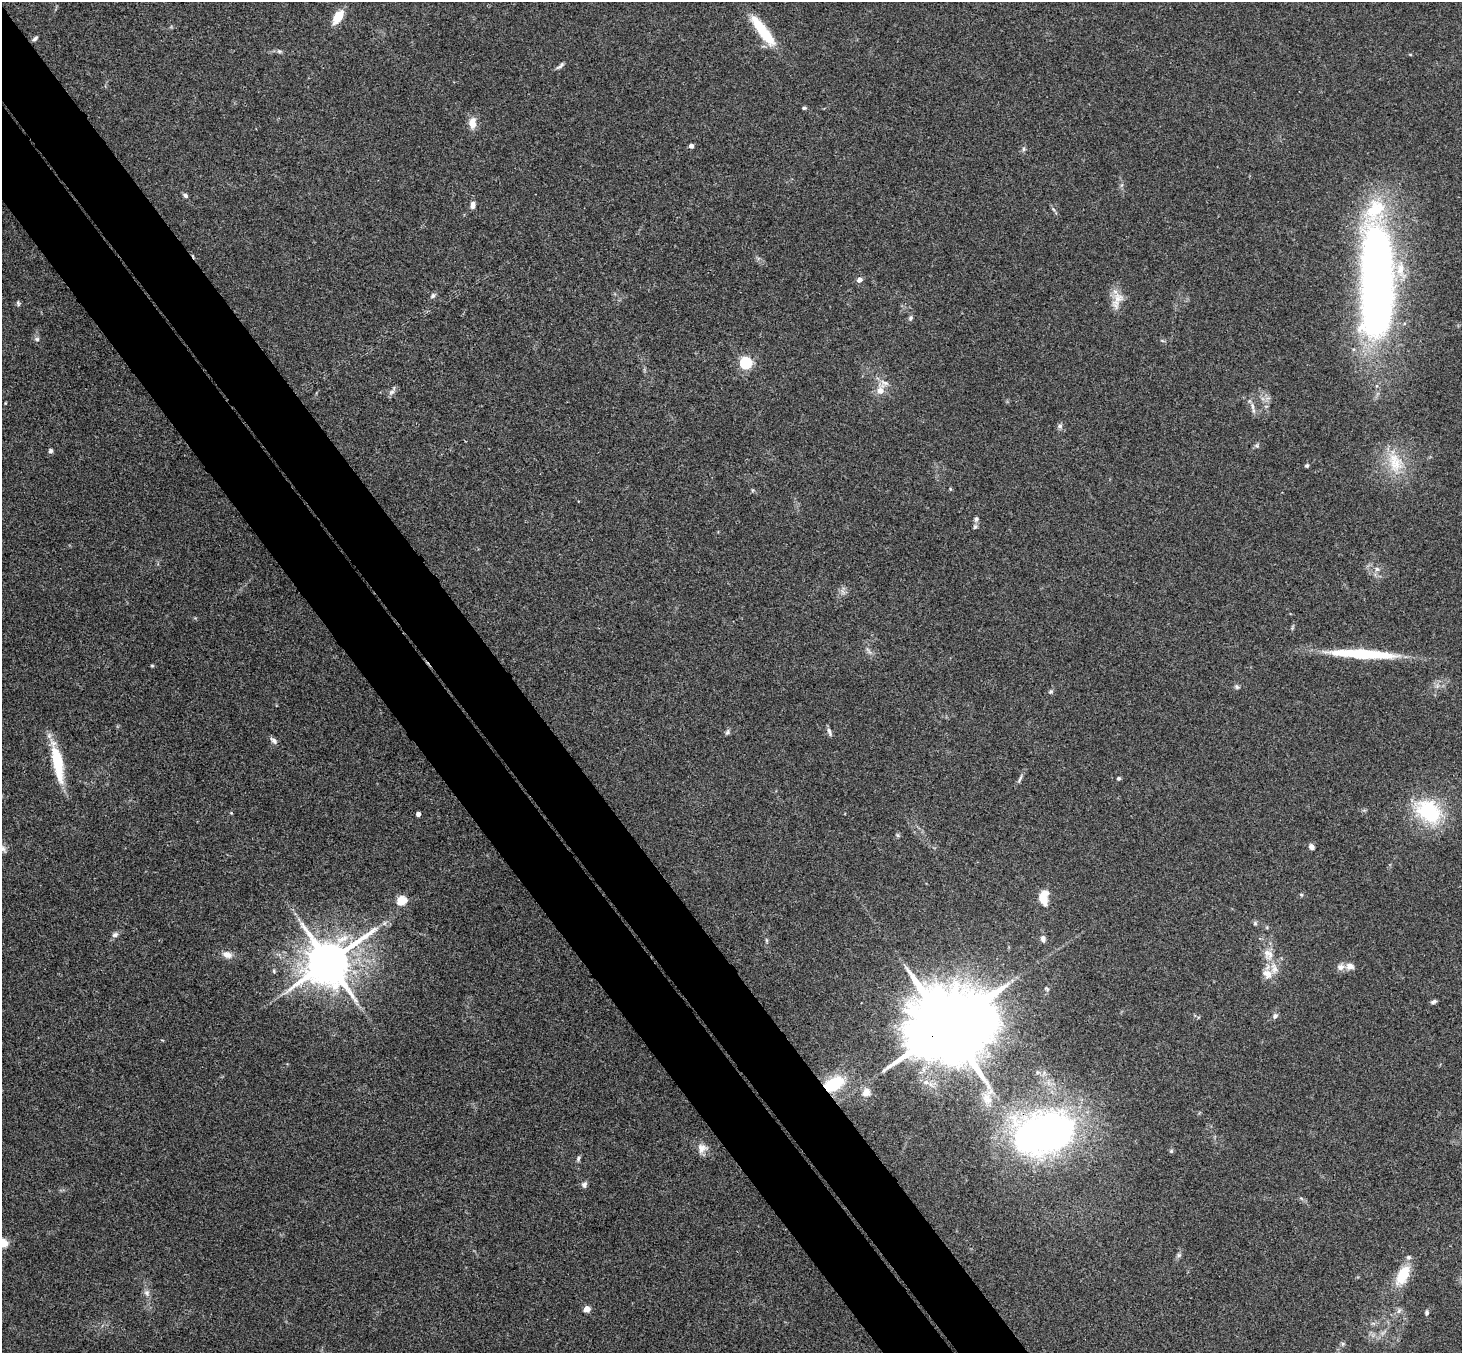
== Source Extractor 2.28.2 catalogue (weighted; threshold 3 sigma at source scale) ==
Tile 11 of 4 x 4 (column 3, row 3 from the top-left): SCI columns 2976-4435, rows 1682-3032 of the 5946 x 5927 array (HDU 1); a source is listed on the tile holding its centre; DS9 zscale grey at full resolution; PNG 1464 x 1355 px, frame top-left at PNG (2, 2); no overlay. Shown black and unused: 9% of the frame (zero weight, under 3 of 4 exposures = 6% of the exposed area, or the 3 px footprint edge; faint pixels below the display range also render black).
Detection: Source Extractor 2.28.2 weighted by HDU 2 'WHT'; one run over the whole footprint, this tile lists its part. Background 0.204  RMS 0.0083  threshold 0.0372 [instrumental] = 3 sigma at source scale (4.5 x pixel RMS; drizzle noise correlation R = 1.50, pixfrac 1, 0.05/0.05 arcsec/px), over >= 5 px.
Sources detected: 89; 1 inside a brighter object's white glare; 1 long thin detection or spike segment (spike, bleed or trail) — not listed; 6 inside a brighter listed object's ellipse — not listed separately; the other 81 listed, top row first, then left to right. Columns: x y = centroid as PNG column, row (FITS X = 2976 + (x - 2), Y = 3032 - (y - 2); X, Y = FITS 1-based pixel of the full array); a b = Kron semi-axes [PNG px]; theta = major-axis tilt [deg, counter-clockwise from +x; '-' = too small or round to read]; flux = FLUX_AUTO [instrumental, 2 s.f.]
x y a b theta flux
338 17 14 7 57 17
763 31 41 10 -54 34
35 38 7 5 40 2
279 51 6 5 - 1.5
560 66 12 4 43 2.2
804 108 6 5 - 1.2
472 123 13 8 90 9.2
691 146 4 4 - 3.6
1024 149 6 5 - 1.5
185 195 6 5 - 2.2
473 205 9 6 85 3.8
1053 209 6 4 -46 1.4
859 280 5 5 - 5.5
1377 282 117 31 -90 580
433 296 7 6 - 2.1
1117 300 28 12 66 11
18 303 8 4 -74 1.5
910 318 8 5 64 1.9
37 339 7 6 - 1.9
746 363 5 5 - 120
880 390 13 9 63 9.2
392 392 9 5 27 2.8
1253 406 11 6 -76 3.7
1060 426 7 6 - 2.2
1257 446 7 5 -79 1.4
51 451 5 5 - 2.1
1395 462 33 21 -70 31
1307 465 5 4 - 1.4
976 519 6 6 - 2.1
975 527 7 5 67 1.7
1377 569 7 6 - 2.4
868 650 12 4 -50 2.4
152 666 5 4 - 0.93
1237 687 7 6 - 1.8
1051 692 6 6 - 1.5
727 732 9 5 59 1.8
829 732 12 5 -69 2.3
274 741 11 6 -45 2.9
57 760 46 11 -78 36
1119 778 4 4 - 1.5
1020 779 13 4 66 2.3
1429 811 33 25 -35 62
231 813 5 4 - 0.86
418 814 4 4 - 4.5
897 835 6 5 - 1.3
1311 847 5 4 - 5.1
2 848 12 7 -39 3.3
1301 895 5 4 - 1.1
1043 898 16 9 89 15
402 901 5 5 - 42
384 923 7 4 89 1.6
1255 923 6 5 - 1.3
115 935 9 7 23 2.8
1043 939 10 7 -80 3.1
766 940 6 4 -71 1
1268 954 17 13 -60 11
227 955 14 9 -18 5.9
329 962 14 12 39 3800
1350 966 9 7 -5 5.4
274 971 6 4 -50 1.2
1267 974 15 12 -45 8.1
1047 989 8 4 -45 1.3
1434 1002 7 5 26 2
1275 1016 8 6 46 2.1
948 1026 28 19 26 14000
834 1084 22 13 28 35
866 1093 10 9 - 7.1
987 1099 18 12 -69 11
1044 1134 56 38 15 410
702 1148 14 12 16 6.8
1171 1151 5 5 - 1.3
578 1158 8 5 75 1.8
584 1185 8 7 - 2.6
2 1243 11 9 -16 11
1179 1255 6 6 - 1.7
1403 1275 27 13 62 22
147 1293 9 8 - 3.4
587 1309 5 4 - 13
1399 1311 9 5 70 2.3
1427 1313 6 5 - 1.7
1343 1344 6 5 - 1.5
Overlapping masked pixels (flux is a lower limit): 3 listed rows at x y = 948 1026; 834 1084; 1044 1134
Isophote crosses this tile's border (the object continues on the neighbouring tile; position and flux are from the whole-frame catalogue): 2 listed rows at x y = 2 848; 2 1243